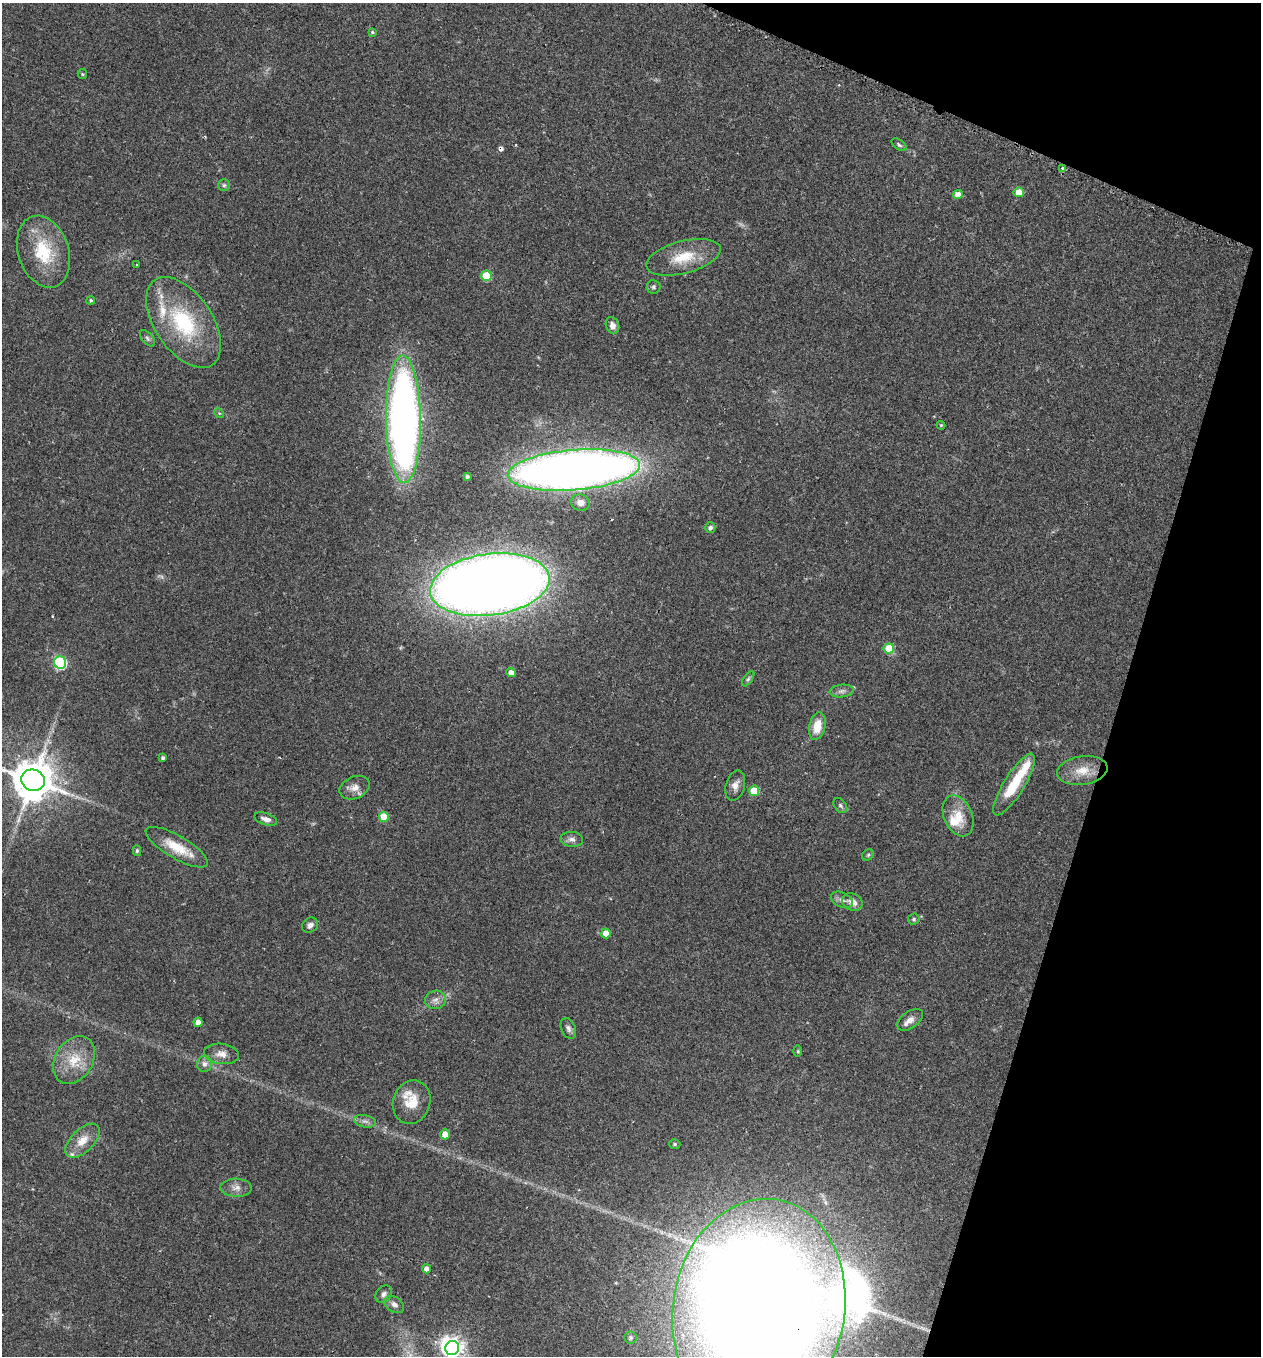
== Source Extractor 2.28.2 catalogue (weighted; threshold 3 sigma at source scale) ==
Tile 8 of 4 x 4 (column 4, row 2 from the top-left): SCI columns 3944-5202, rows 2751-4104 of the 5479 x 5487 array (HDU 1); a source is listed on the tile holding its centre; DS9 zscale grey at full resolution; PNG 1263 x 1358 px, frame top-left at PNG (2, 3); each listed source drawn as its Kron ellipse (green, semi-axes under 4 px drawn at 4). Shown black and unused: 15% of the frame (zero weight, under 2 of 3 exposures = <1% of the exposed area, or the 3 px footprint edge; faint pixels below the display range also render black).
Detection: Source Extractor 2.28.2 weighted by HDU 2 'WHT'; one run over the whole footprint, this tile lists its part. Background 0.0386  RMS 0.0053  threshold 0.0238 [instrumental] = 3 sigma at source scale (4.5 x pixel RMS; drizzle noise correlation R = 1.50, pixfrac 1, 0.05/0.05 arcsec/px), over >= 5 px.
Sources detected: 80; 3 too faint to see at this stretch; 1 inside a brighter object's white glare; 2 cosmic-ray / hot-pixel residue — neither listed nor drawn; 4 inside a brighter listed object's ellipse — not listed separately; the other 70 listed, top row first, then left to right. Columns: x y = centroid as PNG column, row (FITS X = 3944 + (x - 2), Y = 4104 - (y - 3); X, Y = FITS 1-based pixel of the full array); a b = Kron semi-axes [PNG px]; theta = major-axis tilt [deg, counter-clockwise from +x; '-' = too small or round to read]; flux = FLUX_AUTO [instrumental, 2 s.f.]
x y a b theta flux
372 32 4 3 - 0.7
82 74 5 4 - 0.6
899 145 8 5 -37 1.1
1062 168 3 3 - 1.8
224 185 6 6 - 0.96
1019 192 5 5 - 6.9
958 194 5 4 - 4.8
43 252 37 25 -72 28
683 257 38 16 15 16
137 265 3 3 - 0.68
486 276 5 5 - 20
653 287 7 7 - 1.1
91 300 4 4 - 0.88
184 322 51 28 -56 46
612 325 8 6 -71 3
147 338 10 5 -49 1.2
219 413 5 4 - 0.64
403 419 64 17 -89 350
941 425 4 3 - 0.53
574 470 66 20 5 630
467 476 4 3 - 1.4
580 502 9 8 - 4.1
710 528 5 5 - 1.6
490 585 60 31 8 950
889 648 5 5 - 18
60 663 6 6 - 69
511 673 4 4 - 4.2
748 679 8 4 54 1.1
842 691 12 6 6 2.3
817 726 14 8 77 9.5
163 758 4 3 - 1.4
1082 770 25 14 9 10
33 780 12 10 -25 2000
735 785 15 9 74 3.8
1014 785 36 10 58 20
355 788 16 11 24 4.3
754 791 5 5 - 16
840 805 8 6 -51 1.1
958 816 21 14 -67 9.4
384 817 5 5 - 14
266 819 12 6 -19 2.8
572 839 11 7 -6 2.5
177 847 35 11 -30 14
137 851 5 4 - 0.81
868 855 6 5 - 0.82
842 900 11 7 -24 2.4
852 902 10 8 -23 4.1
914 919 6 5 - 1
310 925 8 7 - 2.2
606 933 5 4 - 6
436 1000 10 9 - 2.9
910 1020 15 8 35 3.6
198 1022 5 4 - 4.2
568 1028 11 7 -66 2
798 1051 6 4 -90 0.61
221 1054 17 10 -8 4.7
74 1060 26 19 58 15
205 1064 8 7 - 2.5
412 1102 22 18 71 12
365 1121 11 6 -13 2
445 1134 5 4 - 6.1
82 1141 21 11 45 7.6
675 1144 5 4 - 0.81
236 1188 16 9 -2 3.7
426 1269 4 4 - 3.1
384 1294 9 7 49 2
394 1304 11 7 -36 2.6
759 1309 111 86 80 2600
630 1337 6 6 - 0.92
452 1348 7 6 - 370
Overlapping masked pixels (flux is a lower limit): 1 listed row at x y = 759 1309
Isophote crosses this tile's border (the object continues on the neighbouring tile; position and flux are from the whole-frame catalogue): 3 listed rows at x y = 33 780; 759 1309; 452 1348